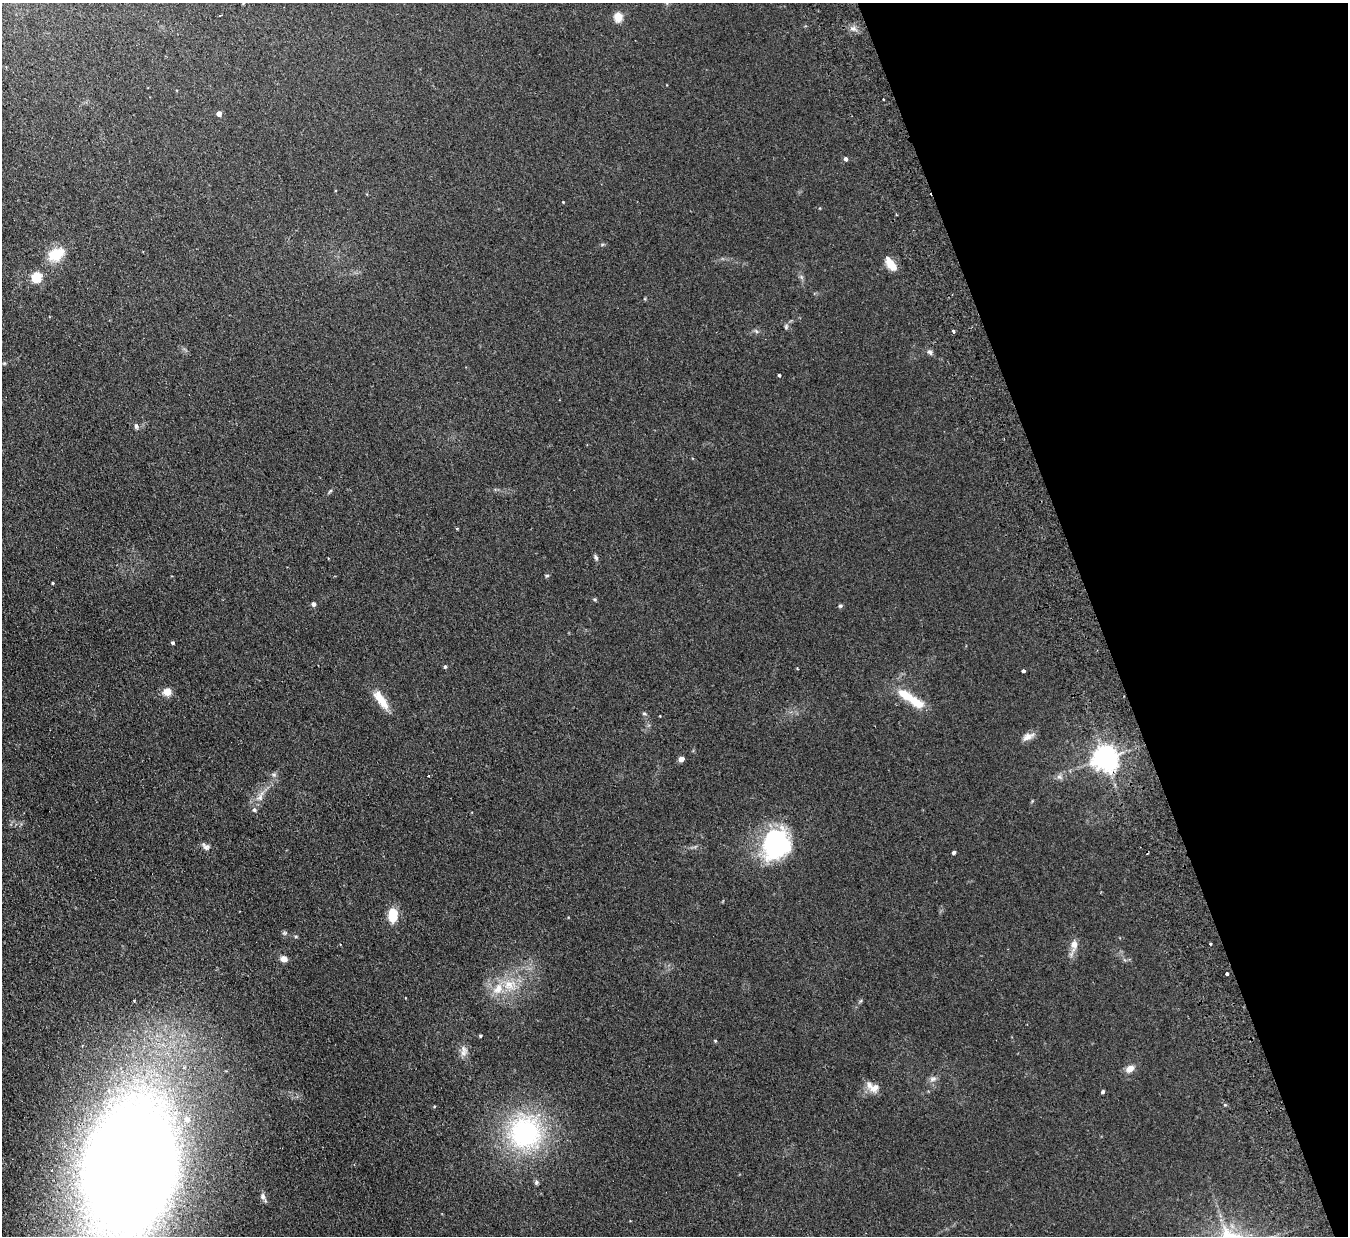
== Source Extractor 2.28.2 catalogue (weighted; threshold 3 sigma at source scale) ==
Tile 12 of 4 x 4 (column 4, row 3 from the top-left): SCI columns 4092-5437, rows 1408-2641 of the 5492 x 5407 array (HDU 1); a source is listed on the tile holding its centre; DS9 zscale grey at full resolution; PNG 1350 x 1238 px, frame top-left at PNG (2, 3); no overlay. Shown black and unused: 19% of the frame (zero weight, under 2 of 3 exposures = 3% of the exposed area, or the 3 px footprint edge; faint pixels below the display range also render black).
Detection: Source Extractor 2.28.2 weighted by HDU 2 'WHT'; one run over the whole footprint, this tile lists its part. Background 0.101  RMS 0.011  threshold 0.0517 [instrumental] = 3 sigma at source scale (4.5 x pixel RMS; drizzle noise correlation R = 1.50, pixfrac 1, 0.05/0.05 arcsec/px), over >= 5 px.
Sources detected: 63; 3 cosmic-ray / hot-pixel residue — not listed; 2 inside a brighter listed object's ellipse — not listed separately; the other 58 listed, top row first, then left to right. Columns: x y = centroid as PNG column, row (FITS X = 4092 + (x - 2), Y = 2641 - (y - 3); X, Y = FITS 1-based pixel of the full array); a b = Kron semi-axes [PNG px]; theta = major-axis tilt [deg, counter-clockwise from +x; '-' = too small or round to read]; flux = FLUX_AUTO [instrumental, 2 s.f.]
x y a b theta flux
221 15 3 2 - 1.2
618 17 5 5 - 48
853 28 9 4 -8 3.4
219 113 4 4 - 6.4
846 159 5 5 - 2.4
56 254 23 15 29 24
891 264 17 8 -54 14
36 277 5 5 - 67
786 327 7 5 76 2.2
756 331 6 4 -45 1.9
953 331 3 3 - 6.3
930 352 8 6 -46 2.8
779 375 3 3 - 1.4
136 426 7 4 -75 2.3
456 528 3 3 - 2
596 557 8 5 -63 2.2
547 576 6 4 3 1.5
53 583 3 2 - 0.97
595 599 5 4 - 1.5
313 604 5 5 - 3.2
840 606 5 5 - 1.6
173 643 4 4 - 1.9
445 667 5 4 - 1.7
1023 671 4 3 - 7
167 692 5 5 - 34
906 695 34 10 -33 29
381 700 29 9 -56 18
644 713 6 4 -1 1.4
1028 737 16 8 26 6.9
1105 758 7 7 - 1100
681 759 4 4 - 8.8
274 775 6 5 - 2.2
1059 777 7 5 -29 2.8
260 797 13 8 65 7.3
254 810 6 5 - 1.9
776 844 33 28 67 130
206 847 12 6 -39 4
954 852 4 3 - 2.5
393 915 17 10 87 20
284 933 6 5 - 1.9
1211 944 3 3 - 2.8
1074 945 14 8 85 8.5
283 959 8 7 - 5.6
1227 974 3 3 - 8.2
509 985 20 14 10 24
480 1036 3 3 - 1.2
715 1041 4 4 - 1.1
463 1053 10 8 48 5.6
1130 1069 9 6 34 8.8
932 1079 9 6 16 3.8
875 1088 16 11 24 10
1103 1092 4 3 - 1.9
434 1106 5 3 - 1
187 1119 7 7 - 5.6
525 1133 44 42 45 160
131 1167 76 54 82 3300
536 1182 7 6 - 2
263 1196 8 6 -77 3.7
Overlapping masked pixels (flux is a lower limit): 1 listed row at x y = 1105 758
Isophote crosses this tile's border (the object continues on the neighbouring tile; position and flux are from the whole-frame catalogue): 1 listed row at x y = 131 1167